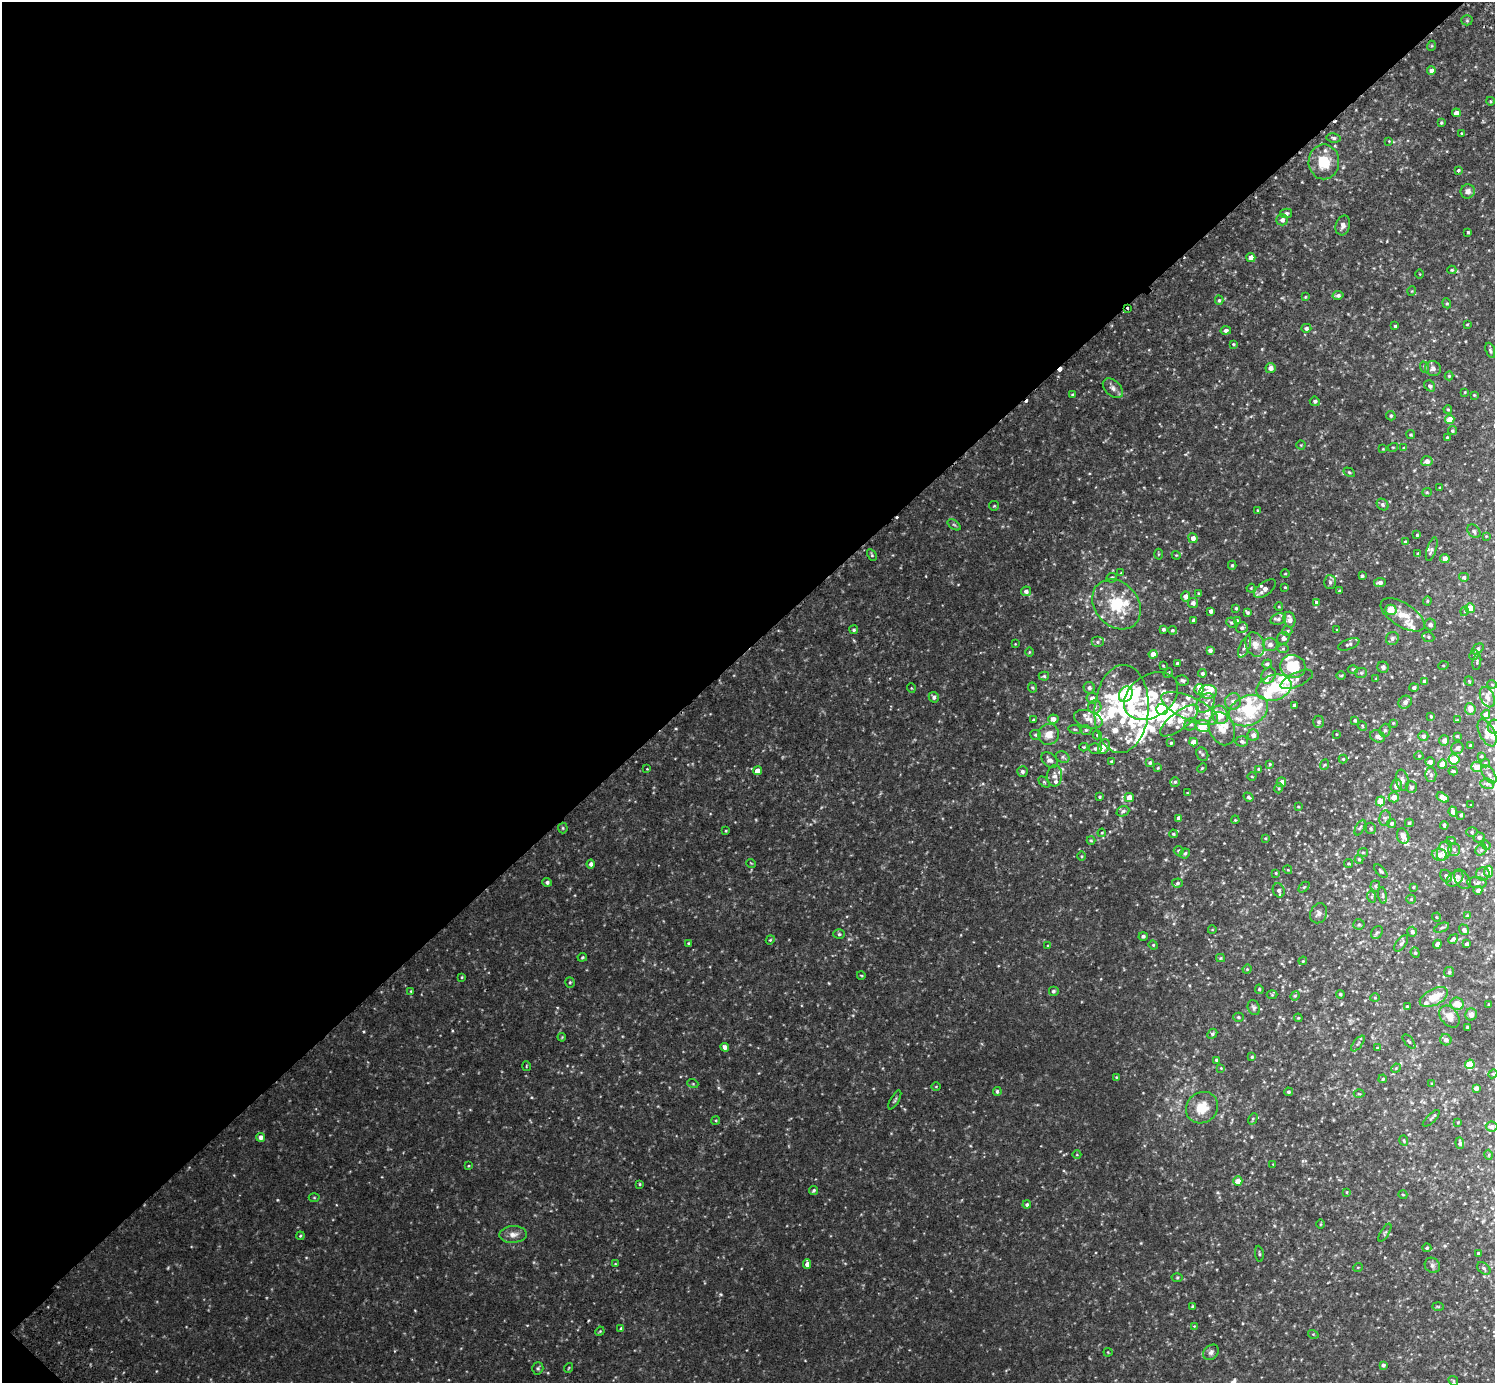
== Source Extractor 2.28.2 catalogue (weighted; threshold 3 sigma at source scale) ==
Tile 5 of 4 x 4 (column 1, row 2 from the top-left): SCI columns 48-1540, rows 2966-4346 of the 6070 x 6071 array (HDU 1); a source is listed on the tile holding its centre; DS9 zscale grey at full resolution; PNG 1497 x 1385 px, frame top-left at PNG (2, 2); each listed source drawn as its Kron ellipse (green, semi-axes under 4 px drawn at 4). Shown black and unused: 47% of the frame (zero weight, under 2 of 3 exposures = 3% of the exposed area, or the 3 px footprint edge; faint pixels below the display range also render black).
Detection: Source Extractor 2.28.2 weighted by HDU 2 'WHT'; one run over the whole footprint, this tile lists its part. Background 0.0334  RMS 0.0087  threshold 0.0391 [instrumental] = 3 sigma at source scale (4.5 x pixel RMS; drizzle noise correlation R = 1.50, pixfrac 1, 0.05/0.05 arcsec/px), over >= 5 px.
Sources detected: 474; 1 too faint to see at this stretch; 6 inside a brighter object's white glare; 5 cosmic-ray / hot-pixel residue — neither listed nor drawn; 49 inside a brighter listed object's ellipse — not listed separately; the other 413 listed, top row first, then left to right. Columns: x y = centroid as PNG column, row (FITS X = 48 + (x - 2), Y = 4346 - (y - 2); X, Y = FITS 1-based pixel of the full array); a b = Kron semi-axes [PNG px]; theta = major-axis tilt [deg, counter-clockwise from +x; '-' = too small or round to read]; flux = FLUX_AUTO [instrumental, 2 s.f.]
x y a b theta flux
1467 20 5 5 - 1.2
1431 46 5 3 - 0.78
1431 71 4 4 - 3.6
1490 101 4 3 - 0.71
1456 113 4 4 - 3.8
1441 123 4 3 - 1.1
1461 133 4 2 - 0.66
1334 138 7 4 -8 1.7
1389 141 3 3 - 0.54
1324 162 17 15 89 21
1458 171 3 3 - 2.1
1468 191 7 7 - 3.6
1286 213 6 4 14 2.5
1282 220 6 5 - 3.3
1343 225 10 7 74 3.7
1468 232 4 3 - 1.2
1251 257 4 4 - 5.5
1452 270 4 4 - 1
1420 274 4 3 - 0.59
1412 291 5 3 - 0.68
1338 295 5 4 - 2.4
1305 297 4 3 - 0.76
1219 300 4 4 - 1.2
1447 303 5 4 - 1.2
1128 309 3 3 - 2.6
1467 324 4 2 - 0.73
1395 326 3 3 - 1.1
1306 328 5 4 - 2.1
1226 330 5 4 - 2.8
1233 344 3 3 - 0.95
1490 350 8 4 -70 1.8
1424 367 6 3 -71 1.1
1270 368 5 5 - 5.4
1433 368 8 7 - 3.6
1449 376 4 4 - 0.98
1430 386 6 5 - 1.9
1113 388 12 7 -43 4
1465 392 4 4 - 0.82
1073 395 4 3 - 1.3
1474 395 4 3 - 0.89
1315 401 5 4 - 2
1448 409 4 3 - 0.91
1391 416 5 4 - 1.4
1450 419 4 4 - 11
1452 431 4 4 - 1.2
1411 435 4 4 - 1.2
1447 437 3 3 - 0.79
1301 445 4 4 - 0.89
1393 447 5 3 - 0.91
1404 448 4 4 - 1.1
1383 449 4 4 - 0.71
1427 461 5 5 - 4.5
1349 472 6 4 -30 1.2
1440 488 3 2 - 0.75
1427 492 5 4 - 0.96
1382 505 6 5 - 1.9
994 506 5 4 - 1
1257 510 4 2 - 0.68
954 525 7 4 -36 1.3
1474 531 8 5 -47 2
1417 535 3 3 - 0.96
1486 536 3 3 - 0.58
1193 538 5 4 - 5.1
1405 542 4 3 - 1.2
1432 549 12 4 72 2.1
1158 554 5 3 - 0.83
1418 554 3 3 - 1.9
872 555 6 4 -61 1.1
1176 555 4 3 - 0.72
1445 558 4 4 - 5.3
1232 565 4 4 - 1.1
1121 573 4 4 - 0.72
1285 574 4 3 - 0.76
1362 576 3 3 - 1.3
1464 577 5 4 - 2.5
1112 578 5 4 - 1.8
1330 582 7 6 - 1.9
1380 582 6 4 7 3.3
1285 587 3 2 - 0.67
1251 588 4 3 - 0.78
1265 589 13 6 38 4.4
1026 591 5 4 - 2.8
1340 591 4 3 - 0.93
1199 593 3 3 - 0.91
1185 596 5 4 - 4.9
1427 601 4 4 - 0.98
1316 602 4 3 - 1.3
1193 603 5 5 - 3
1117 604 27 21 -50 39
1279 607 4 3 - 0.68
1236 608 3 3 - 1.3
1470 608 5 5 - 9.4
1391 610 6 5 - 16
1211 611 4 4 - 3
1465 611 5 3 - 0.94
1247 612 4 3 - 1.6
1403 615 25 11 -32 15
1278 619 8 5 19 2.7
1194 620 3 3 - 2.1
1237 620 4 3 - 0.75
1289 620 8 5 -74 5.7
1231 622 5 5 - 1.4
1430 625 6 5 - 2.6
1242 628 6 5 - 2.3
1163 629 3 3 - 1.6
854 630 4 4 - 1.5
1172 630 5 4 - 1.2
1337 630 3 2 - 0.57
1287 631 5 5 - 1.4
1428 637 6 5 - 1.4
1283 638 6 6 - 3
1392 638 7 6 - 2.5
1097 642 6 5 - 1.7
1015 644 3 2 - 0.55
1255 644 12 9 -69 7.2
1349 644 11 5 20 2.2
1270 645 7 6 - 3.9
1245 647 11 5 65 2.6
1283 648 6 4 0 1.2
1477 649 6 4 39 2.5
1210 650 4 3 - 3
1029 652 5 3 - 0.76
1153 654 4 4 - 8.7
1474 655 5 4 - 1.1
1477 662 8 4 81 1.3
1177 664 3 3 - 2.6
1267 664 5 4 - 2.1
1163 666 4 4 - 0.72
1443 666 5 3 - 0.79
1293 667 13 11 -15 27
1383 667 5 5 - 2.1
1353 669 5 3 - 0.91
1168 673 5 4 - 0.96
1202 673 4 4 - 1.7
1361 673 6 5 - 1.5
1044 676 5 4 - 1.2
1268 676 8 6 58 4
1341 676 5 3 - 0.87
1297 679 17 7 25 3.8
1376 679 3 3 - 0.66
1182 680 7 5 -8 2.3
1469 681 4 4 - 1
1425 682 4 4 - 4
1492 684 5 3 - 0.67
911 688 5 3 - 0.64
1032 688 5 4 - 1.2
1089 688 6 5 - 2.2
1274 688 18 12 17 28
1414 688 4 4 - 1.9
1199 689 5 5 - 4.6
1208 692 9 7 3 7.1
1126 694 8 6 62 61
1151 696 29 21 33 40
934 697 5 5 - 2.5
1487 697 11 6 -66 4.1
1092 698 5 5 - 4.9
1233 701 8 8 - 5.1
1405 702 7 6 - 3
1205 703 11 8 49 6.2
1294 705 3 3 - 1.8
1095 707 6 6 - 2.7
1190 708 31 11 -25 23
1122 709 44 27 86 61
1162 709 6 5 - 62
1470 709 6 5 - 5.9
1249 710 20 14 23 57
1486 714 4 4 - 9.1
1220 715 9 8 - 15
1431 716 3 3 - 1.1
1053 719 5 4 - 4.7
1088 719 15 8 -18 7.8
1033 720 4 3 - 0.98
1355 720 4 3 - 1.7
1457 720 4 3 - 0.67
1179 721 23 9 38 11
1319 722 6 5 - 2.1
1393 723 3 3 - 0.74
1191 724 6 6 - 1.9
1203 726 7 6 - 16
1362 726 5 4 - 0.97
1494 727 7 6 - 5.7
1075 729 6 3 -9 0.9
1222 729 17 12 -68 14
1086 730 5 4 - 1.3
1385 730 7 5 74 1.9
1487 733 15 7 -63 5.9
1049 734 10 10 - 9.4
1336 734 3 2 - 0.59
1036 735 5 5 - 1.4
1097 735 4 4 - 1.2
1253 735 6 5 - 4.6
1378 736 8 5 -21 3.6
1423 736 5 5 - 2.5
1457 736 4 3 - 0.84
1242 741 6 5 - 2.3
1444 741 5 5 - 3.7
1193 742 4 4 - 7.4
1171 743 4 4 - 1.1
1104 746 7 5 66 11
1471 746 4 4 - 2.8
1084 747 4 3 - 0.9
1095 748 6 5 - 2
1457 748 6 6 - 2.9
1202 754 7 5 -61 1.7
1419 756 4 4 - 0.84
1481 756 3 3 - 0.92
1063 757 7 5 -23 1.9
1343 759 4 4 - 0.83
1454 759 5 5 - 34
1049 760 9 6 -42 3.8
1111 761 4 4 - 1.1
1430 762 4 4 - 2.7
1150 763 4 4 - 1.8
1485 763 4 4 - 0.83
1270 764 4 4 - 0.89
1442 764 4 4 - 9.6
1324 765 5 3 - 0.89
1477 767 5 5 - 8.2
1158 768 3 2 - 0.75
1202 768 5 3 - 0.85
647 769 2 2 - 0.58
1259 769 4 4 - 0.93
757 771 4 4 - 7.5
1022 771 5 5 - 2.3
1453 771 4 3 - 1.3
1431 774 7 5 -89 2.2
1489 774 10 5 -55 2.9
1055 776 10 7 88 4.3
1252 776 4 3 - 0.75
1402 780 10 6 -81 4.1
1044 782 6 4 -45 1.3
1175 782 5 5 - 1.6
1281 782 5 4 - 5.6
1487 784 7 5 -6 2
1396 786 6 5 - 4.5
1411 787 6 5 - 2.5
1279 788 5 3 - 0.88
1187 793 3 2 - 0.54
1100 797 3 3 - 1.1
1248 797 5 4 - 1.5
1394 797 5 5 - 7.8
1443 797 6 4 -33 9.8
1129 798 4 4 - 9.1
1380 801 5 4 - 16
1471 805 3 2 - 0.49
1298 807 4 3 - 0.68
1123 811 6 5 - 2
1453 811 5 4 - 5.2
1461 815 3 3 - 1.5
1179 818 4 3 - 3.2
1385 818 7 6 - 1.9
1235 820 4 3 - 0.78
1391 823 4 4 - 1.9
1409 823 4 4 - 1.3
1444 825 4 3 - 2.2
563 828 5 5 - 1.1
1360 828 8 3 62 1.3
1371 828 6 5 - 1.3
726 831 3 2 - 0.82
1472 832 6 5 - 1.5
1102 833 4 3 - 0.82
1173 834 4 3 - 1
1403 836 8 6 -70 7.4
1479 837 5 5 - 2.3
1265 838 3 3 - 0.69
1091 840 4 4 - 0.91
1451 841 5 4 - 1.1
1486 845 5 4 - 0.86
1454 849 6 6 - 2.2
1444 850 10 6 66 3.9
1481 850 6 5 - 1.6
1179 851 5 4 - 1.2
1363 852 5 4 - 1.3
1185 853 5 4 - 1.5
1439 855 8 5 -5 7.5
1081 856 5 3 - 0.77
1359 859 5 4 - 1.4
751 863 5 3 - 0.62
1348 863 4 4 - 1.1
591 864 4 4 - 3
1288 870 4 3 - 0.75
1381 871 8 4 -46 1.4
1489 872 6 4 82 8.7
1276 873 3 2 - 0.74
1483 874 7 6 - 2.1
1446 876 7 5 -51 2.3
1455 879 10 6 40 7.1
1462 879 11 7 -57 3.3
547 882 5 4 - 2
1177 883 5 4 - 1.7
1477 883 10 5 -3 2.1
1375 886 5 5 - 1.3
1304 887 6 4 44 1
1413 887 3 2 - 0.83
1279 890 7 5 -67 2.9
1478 890 4 4 - 3
1383 895 8 4 -82 1.4
1372 897 6 4 -71 1
1411 899 5 4 - 0.89
1319 913 10 8 66 3.9
1467 915 4 3 - 0.74
1436 917 4 3 - 0.73
1359 924 5 5 - 1.4
1442 928 8 3 22 1.3
1212 930 4 3 - 0.62
1464 930 5 4 - 3
1412 932 5 5 - 2.4
1377 933 7 5 53 1.7
839 934 5 5 - 1.4
1143 936 4 4 - 1.8
1453 939 5 4 - 2.2
770 940 4 3 - 0.86
688 943 4 3 - 0.98
1401 943 9 5 53 2.3
1437 944 4 3 - 2.5
1467 944 3 3 - 2.1
1153 945 5 4 - 1.1
1048 946 3 3 - 0.74
1415 953 5 4 - 1.2
582 957 5 3 - 1
1220 958 4 4 - 0.82
1303 961 4 3 - 0.79
1247 969 4 4 - 0.9
1449 972 5 5 - 1.4
861 975 4 3 - 0.69
462 977 4 2 - 0.77
570 982 5 4 - 1.1
1259 989 4 3 - 1.1
411 991 4 3 - 0.78
1053 991 5 5 - 2.1
1340 994 4 3 - 0.85
1272 995 5 3 - 0.79
1295 996 5 4 - 1.1
1434 997 15 8 27 15
1375 998 5 3 - 0.76
1457 1004 7 6 - 11
1489 1004 4 2 - 0.61
1407 1007 3 3 - 0.9
1254 1008 8 6 -69 1.9
1471 1014 6 6 - 4.3
1238 1017 5 4 - 1.1
1449 1017 12 8 -50 9.2
1298 1018 4 4 - 0.83
1467 1027 3 3 - 0.94
1212 1034 5 4 - 1.5
562 1037 4 3 - 0.68
1446 1040 6 5 - 3.8
1409 1041 8 2 -50 1
1358 1043 9 3 50 1.1
725 1047 4 4 - 3.9
1377 1048 3 3 - 0.72
1252 1057 4 3 - 0.82
1216 1060 3 3 - 1.2
1470 1064 5 4 - 28
526 1066 5 3 - 0.74
1221 1068 4 4 - 0.79
1396 1068 5 4 - 0.89
1493 1074 4 4 - 0.93
1116 1077 4 4 - 0.75
1383 1079 4 3 - 1
693 1084 5 3 - 0.87
1432 1084 3 3 - 0.9
936 1087 5 3 - 0.77
1476 1088 4 4 - 3.9
997 1091 4 4 - 1.8
1288 1092 4 4 - 1.6
1359 1094 5 3 - 0.84
895 1100 11 3 60 1.5
1202 1108 17 15 42 16
1431 1118 11 2 45 1.1
1253 1119 6 4 62 1.3
716 1120 4 3 - 0.98
1458 1122 3 2 - 0.69
1492 1127 6 5 - 3.1
260 1137 4 4 - 3.7
1404 1140 5 4 - 1.2
1460 1143 6 4 -85 2.3
1077 1155 4 3 - 0.62
1489 1155 5 3 - 0.8
1273 1164 2 2 - 0.48
468 1166 4 2 - 0.66
1238 1181 4 4 - 9.2
640 1184 4 3 - 0.9
814 1190 4 3 - 1.4
1347 1192 4 3 - 0.6
1403 1195 4 3 - 0.68
314 1198 5 3 - 0.76
1027 1205 4 4 - 1.7
1320 1224 5 3 - 0.74
1385 1233 10 4 59 1.4
513 1234 14 8 4 5.9
300 1236 4 3 - 0.84
1427 1248 4 4 - 1.6
1478 1253 3 3 - 1.1
1259 1254 8 3 -82 1.2
615 1264 4 3 - 0.66
807 1264 5 4 - 4.1
1432 1265 8 7 - 2.8
1358 1267 5 3 - 0.75
1484 1268 7 5 -41 1.8
1177 1277 5 3 - 0.9
1192 1306 3 3 - 0.76
1438 1307 6 3 -2 0.87
1194 1326 4 3 - 0.63
621 1329 4 4 - 2.3
600 1331 5 3 - 0.82
1313 1334 5 3 - 0.77
1108 1352 4 4 - 0.8
1211 1352 8 6 44 3.2
1383 1365 4 4 - 2.2
538 1368 6 5 - 1.5
568 1368 5 3 - 0.69
1453 1381 5 4 - 1.1
Overlapping masked pixels (flux is a lower limit): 1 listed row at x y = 1128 309
Isophote crosses this tile's border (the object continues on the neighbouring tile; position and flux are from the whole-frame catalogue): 1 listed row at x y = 1494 727
Unlisted compact peaks at least as high as the median listed source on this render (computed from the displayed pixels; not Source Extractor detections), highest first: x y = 721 1294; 277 1200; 364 1032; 1262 349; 1141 1243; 531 1097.